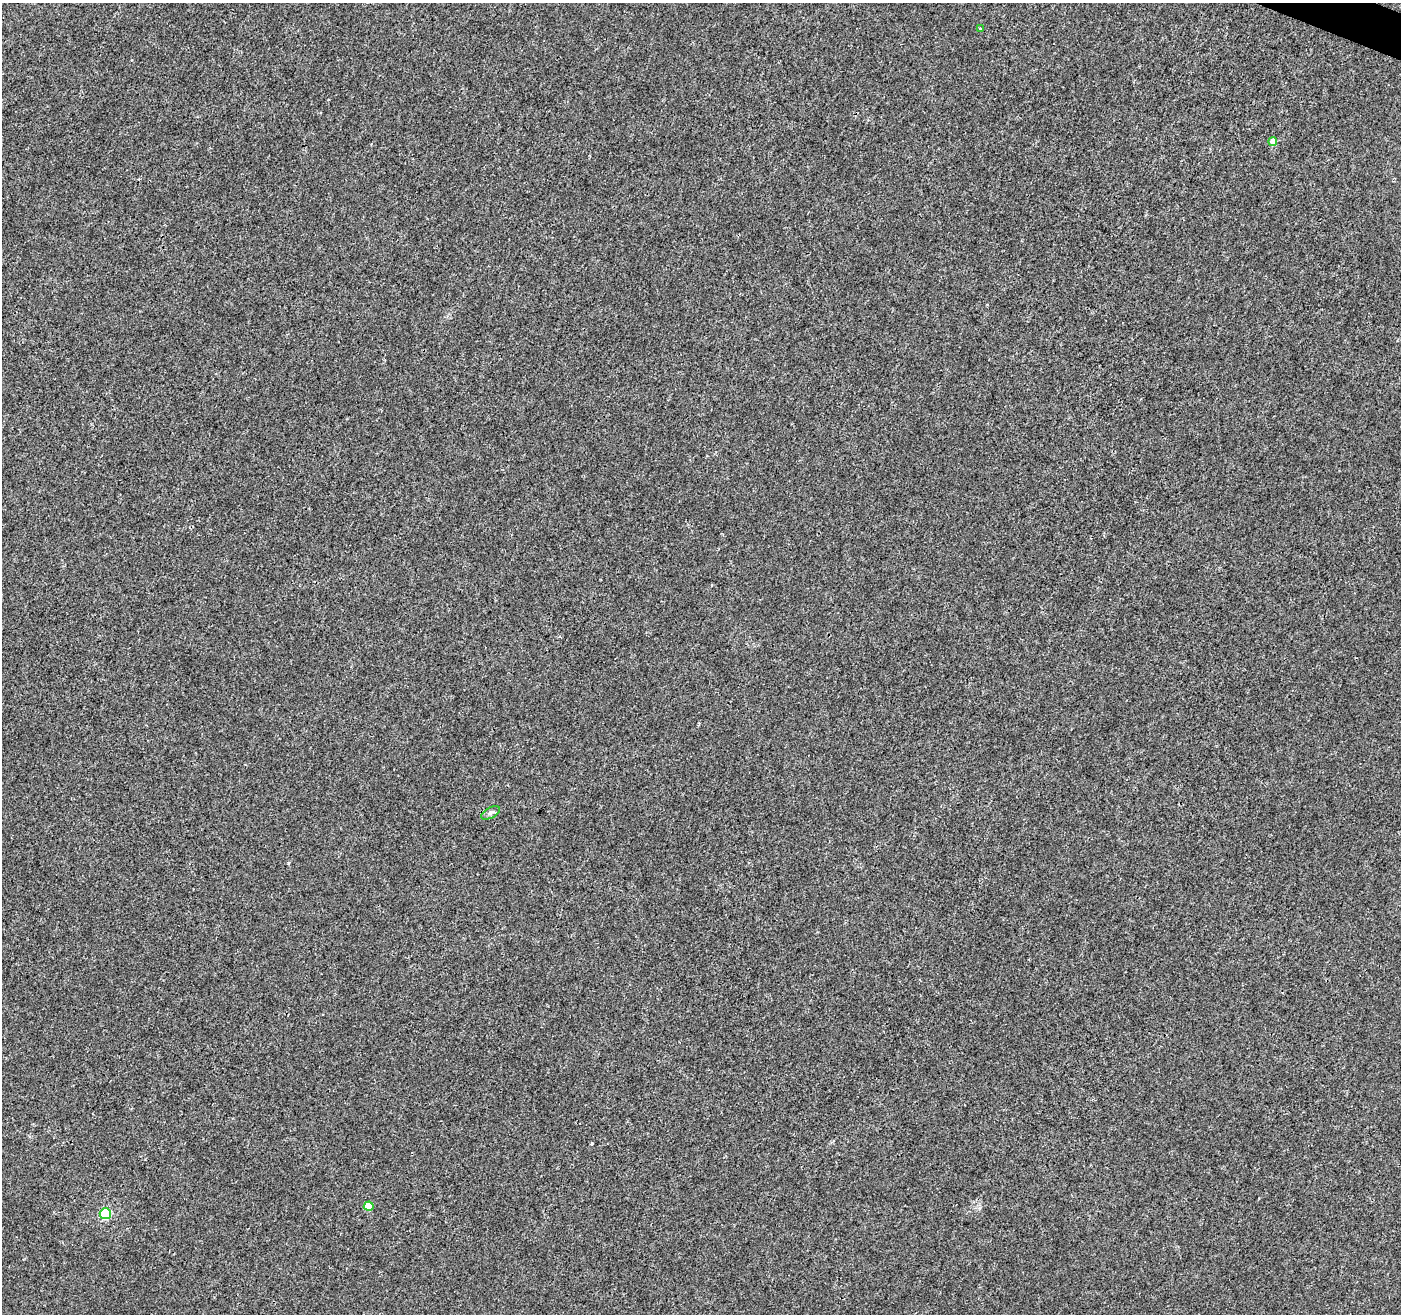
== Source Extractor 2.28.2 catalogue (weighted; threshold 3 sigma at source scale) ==
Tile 10 of 4 x 4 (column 2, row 3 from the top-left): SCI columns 1407-2805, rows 1584-2895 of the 5602 x 5727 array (HDU 1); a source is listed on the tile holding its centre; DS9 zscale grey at full resolution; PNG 1403 x 1316 px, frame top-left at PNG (2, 3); each listed source drawn as its Kron ellipse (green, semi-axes under 4 px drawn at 4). Shown black and unused: <1% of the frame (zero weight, under 3 of 4 exposures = <1% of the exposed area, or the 3 px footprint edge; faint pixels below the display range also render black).
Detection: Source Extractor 2.28.2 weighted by HDU 2 'WHT'; one run over the whole footprint, this tile lists its part. Background 1.73e-04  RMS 0.0017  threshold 0.00773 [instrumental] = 3 sigma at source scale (4.5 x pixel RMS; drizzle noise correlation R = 1.50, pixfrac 1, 0.0396/0.0396 arcsec/px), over >= 5 px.
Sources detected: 5; all 5 listed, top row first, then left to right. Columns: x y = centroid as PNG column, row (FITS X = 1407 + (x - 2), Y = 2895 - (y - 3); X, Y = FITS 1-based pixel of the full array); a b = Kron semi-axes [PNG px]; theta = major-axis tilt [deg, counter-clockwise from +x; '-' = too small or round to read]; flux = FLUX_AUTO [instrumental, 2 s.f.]
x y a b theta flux
981 28 3 3 - 1.5
1273 142 4 4 - 1.9
491 813 10 5 27 0.5
369 1206 5 4 - 3
105 1214 5 5 - 13